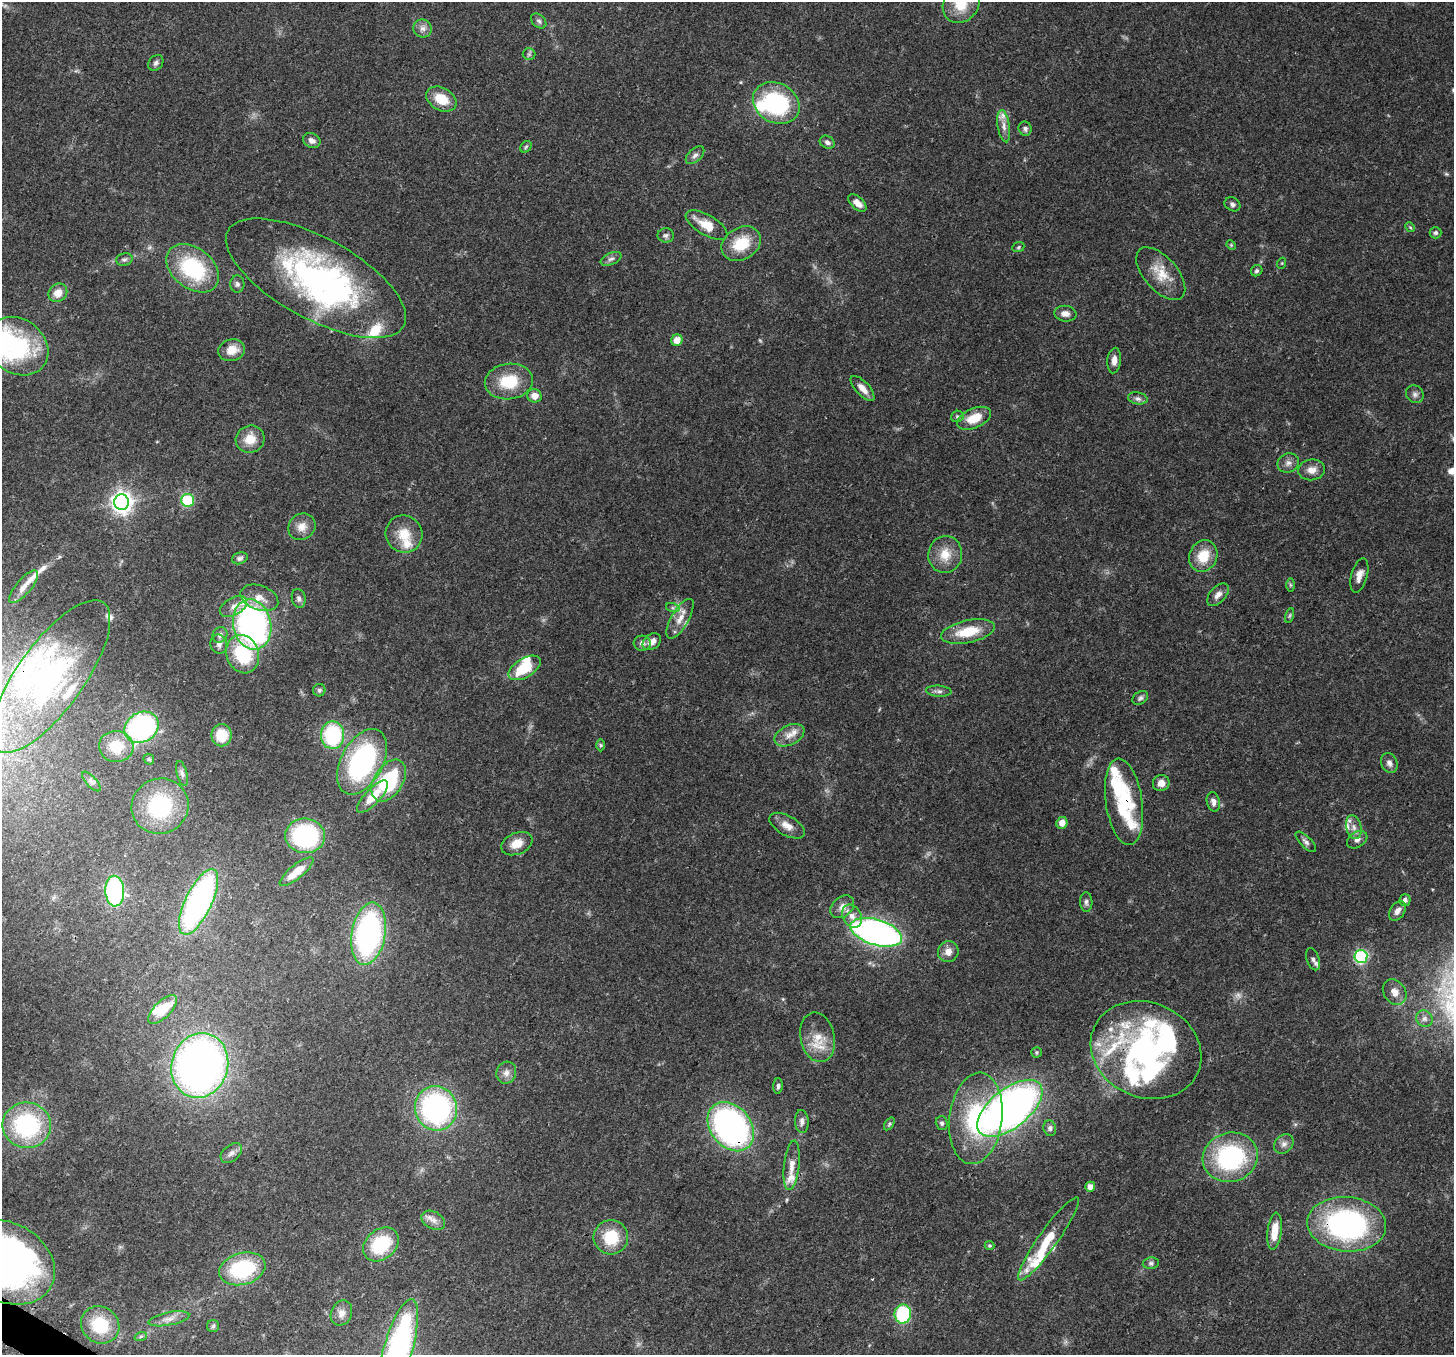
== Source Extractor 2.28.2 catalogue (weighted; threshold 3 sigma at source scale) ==
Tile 7 of 4 x 4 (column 3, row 2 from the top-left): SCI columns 2984-4435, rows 3065-4417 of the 5962 x 6060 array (HDU 1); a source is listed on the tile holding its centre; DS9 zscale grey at full resolution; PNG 1456 x 1357 px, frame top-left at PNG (2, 2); each listed source drawn as its Kron ellipse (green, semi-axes under 4 px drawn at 4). Shown black and unused: <1% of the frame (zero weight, under 3 of 4 exposures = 8% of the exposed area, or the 3 px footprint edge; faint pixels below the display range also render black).
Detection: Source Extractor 2.28.2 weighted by HDU 2 'WHT'; one run over the whole footprint, this tile lists its part. Background 0.0534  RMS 0.003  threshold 0.0133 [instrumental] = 3 sigma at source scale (4.5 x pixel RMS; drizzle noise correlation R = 1.50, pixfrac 1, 0.0396/0.0396 arcsec/px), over >= 5 px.
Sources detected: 191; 4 too faint to see at this stretch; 11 inside a brighter object's white glare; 2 long thin detections or spike segments (spike, bleed or trail) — neither listed nor drawn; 22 inside a brighter listed object's ellipse — not listed separately; the other 152 listed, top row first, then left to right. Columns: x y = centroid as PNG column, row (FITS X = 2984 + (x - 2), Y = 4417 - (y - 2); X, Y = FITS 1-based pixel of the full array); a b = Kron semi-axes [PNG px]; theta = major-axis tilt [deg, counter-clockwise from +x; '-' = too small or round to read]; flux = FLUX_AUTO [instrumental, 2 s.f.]
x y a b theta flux
961 4 20 17 49 7.5
539 21 9 6 -44 0.83
423 28 9 9 - 1.7
529 54 6 6 - 0.64
156 63 8 6 49 0.88
441 99 16 11 -30 6.3
776 103 24 19 -28 32
1004 126 16 6 -81 2
1025 129 7 6 - 0.9
312 141 9 7 -25 1.7
827 142 8 6 -29 1.1
526 147 6 5 - 0.48
695 155 11 6 42 1.2
857 203 11 6 -42 2.3
1232 204 8 6 -31 0.93
707 225 23 10 -30 5.9
1410 227 5 4 - 0.34
1436 233 6 6 - 0.66
666 235 8 7 - 0.87
741 244 21 16 31 9.6
1231 245 5 4 - 0.32
1018 247 6 5 - 0.47
124 259 8 6 12 0.78
611 259 11 6 24 1
1282 263 5 3 - 0.27
193 268 29 20 -38 25
1257 271 6 5 - 0.64
1161 274 32 16 -49 6.9
316 278 100 40 -29 83
237 284 8 7 - 0.99
58 293 10 8 41 3.2
1065 314 11 8 -7 1.8
677 340 6 5 - 3.1
17 346 33 27 -37 29
232 350 13 10 15 3.9
1114 360 13 7 85 2
509 381 24 18 7 11
863 388 16 7 -47 2.4
1415 394 9 8 - 1.2
534 396 7 6 - 2.5
1138 398 10 6 -9 1
957 416 6 5 - 0.55
974 418 18 10 24 6.1
250 439 14 13 - 4.9
1288 463 11 9 22 1.6
1312 470 13 10 7 2.5
188 500 6 6 - 22
122 502 8 7 - 190
302 527 14 12 40 3
404 534 19 18 - 6.3
945 554 18 17 - 5.5
1203 556 16 13 65 7
240 558 8 6 20 0.81
1359 575 18 8 74 2.3
1290 585 6 4 -89 0.47
24 587 20 7 49 2.8
1218 595 13 8 48 1.9
259 598 20 12 -19 4.3
299 598 9 7 -78 1.1
233 606 15 8 28 2.3
673 608 7 4 -18 0.6
1290 616 8 3 71 0.42
680 619 22 8 59 3.5
252 624 25 19 -78 87
968 632 27 11 12 9.1
220 635 8 7 - 1.2
652 642 10 7 37 2.2
642 643 8 7 - 1.2
219 644 9 8 - 1.3
243 654 19 16 -70 17
524 668 18 9 31 10
51 677 91 33 54 57
319 690 6 6 - 0.58
939 691 13 5 -4 1.1
1140 698 8 6 35 0.81
141 727 18 15 32 61
222 735 11 10 - 7.6
333 735 14 11 90 25
789 735 16 10 26 3
601 745 6 4 -89 0.4
116 746 17 15 -6 7.4
149 759 6 5 - 0.43
362 762 35 21 62 50
1389 763 10 8 -67 1.3
182 773 13 5 -75 1.1
91 781 12 5 -47 1
389 781 23 14 58 26
1161 783 8 8 - 2.1
372 797 21 7 46 5.9
1124 802 43 18 -82 22
1213 802 10 6 -76 1.3
160 806 29 27 27 23
1062 823 6 5 - 2.5
787 826 19 10 -29 3.1
1354 827 12 7 -76 2
305 836 20 17 -6 38
1357 840 11 7 31 1.4
1306 842 13 5 -45 1.1
517 844 16 10 23 3.9
296 872 21 7 39 5.9
115 891 15 9 -87 40
1405 900 6 5 - 1.1
199 902 36 13 65 81
1086 902 10 6 -89 0.95
842 907 13 9 41 2.2
1397 911 11 7 57 1.8
852 916 12 9 -60 2.5
876 932 27 12 -17 120
368 934 31 17 80 73
948 952 10 10 - 2.4
1361 956 6 6 - 39
1313 959 11 6 -70 1.2
1395 992 14 10 -53 2.9
163 1009 19 8 45 8.3
1424 1019 8 8 - 1.3
817 1037 25 17 -79 6.5
1146 1050 57 47 -25 66
1036 1052 5 5 - 0.45
200 1065 33 28 73 180
506 1073 11 10 - 1.9
778 1086 8 4 88 0.66
436 1108 22 21 - 59
1010 1108 39 19 38 170
976 1118 46 26 83 31
802 1121 11 7 -86 1.3
942 1123 7 6 - 0.74
889 1124 7 4 54 0.51
27 1125 24 22 -5 32
731 1127 27 20 -51 97
1050 1128 8 6 -74 0.79
1284 1144 11 8 46 1.5
231 1153 12 8 40 1.5
1230 1157 28 24 17 38
792 1165 25 7 84 3.4
1090 1187 5 5 - 2.4
433 1220 12 8 -28 2
1347 1224 39 27 -5 63
1274 1231 19 7 83 5.1
611 1237 17 17 - 10
1049 1239 51 9 54 11
381 1244 19 15 41 17
989 1245 5 4 - 0.42
6 1262 51 39 -29 120
1151 1263 8 5 9 0.74
242 1269 23 16 15 23
341 1313 13 10 66 2.1
903 1314 9 8 - 27
169 1319 21 6 11 2.3
100 1325 20 18 -38 12
213 1326 6 6 - 0.62
141 1336 6 4 19 0.51
398 1349 52 14 74 80
Overlapping masked pixels (flux is a lower limit): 5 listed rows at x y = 51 677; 1124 802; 1146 1050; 731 1127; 1347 1224
Isophote crosses this tile's border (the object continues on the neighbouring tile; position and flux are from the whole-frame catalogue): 4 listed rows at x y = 961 4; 51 677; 6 1262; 398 1349